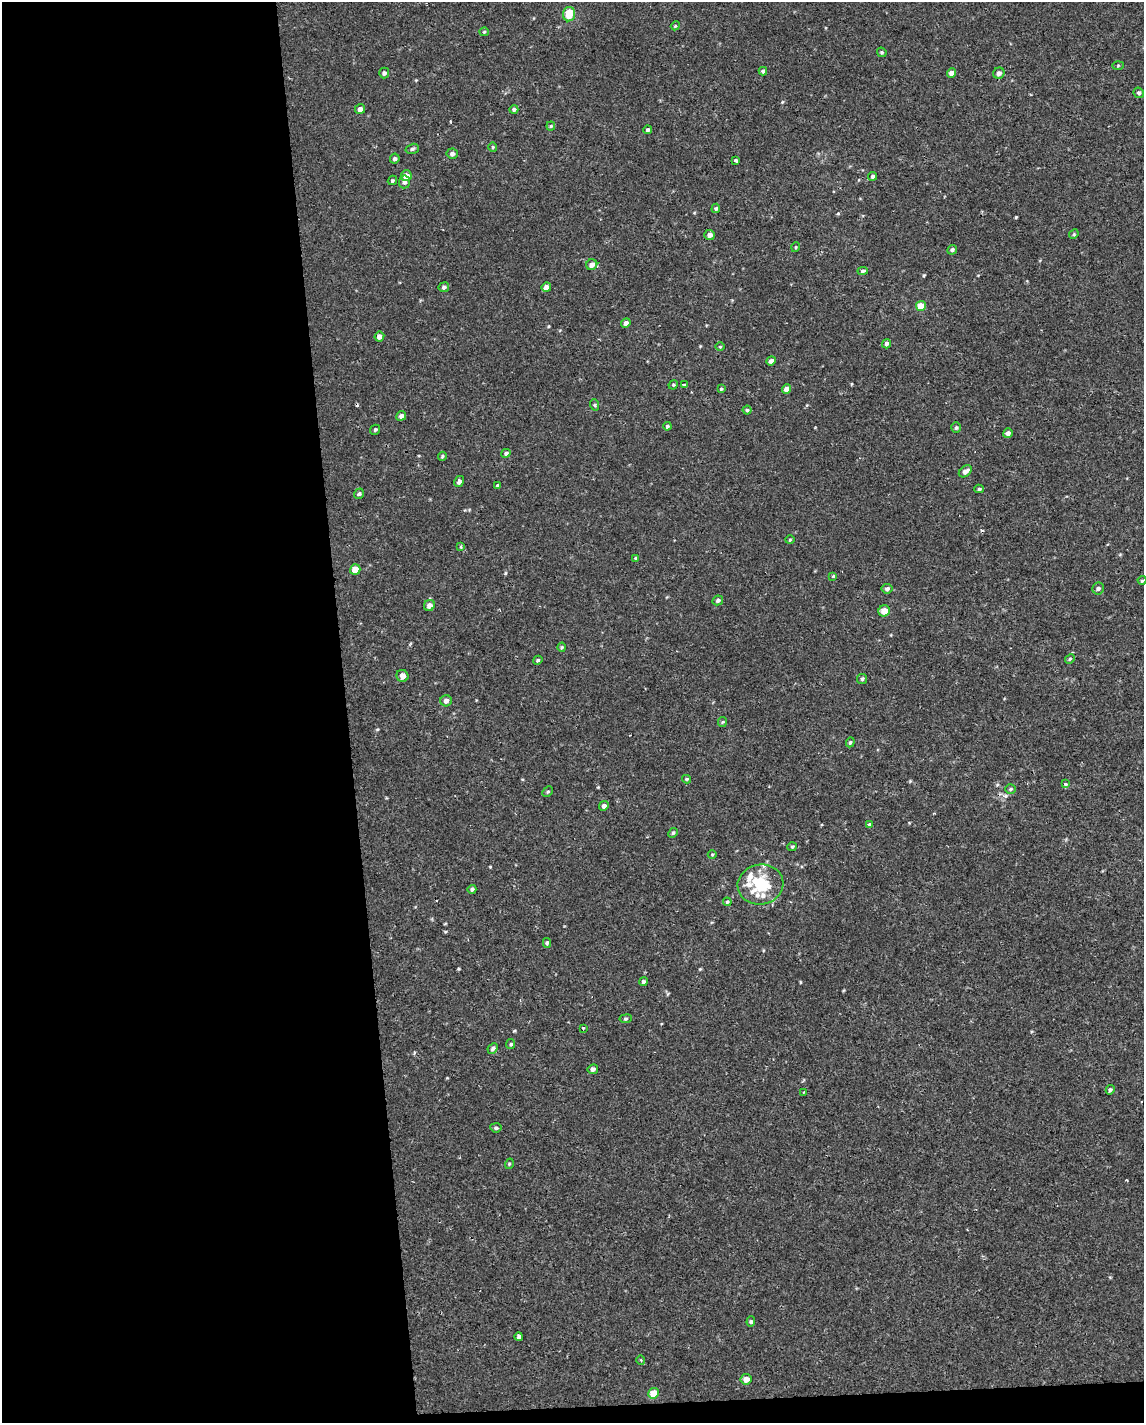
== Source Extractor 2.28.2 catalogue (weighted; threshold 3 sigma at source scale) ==
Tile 9 of 4 x 3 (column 1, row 3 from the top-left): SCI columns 1-1142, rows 7-1427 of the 4567 x 4316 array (HDU 1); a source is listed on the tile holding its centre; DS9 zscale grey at full resolution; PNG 1146 x 1425 px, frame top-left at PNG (2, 2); each listed source drawn as its Kron ellipse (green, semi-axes under 4 px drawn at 4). Shown black and unused: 31% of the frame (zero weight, under 2 of 3 exposures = <1% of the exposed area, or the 3 px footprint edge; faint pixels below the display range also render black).
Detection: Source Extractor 2.28.2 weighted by HDU 2 'WHT'; one run over the whole footprint, this tile lists its part. Background -3.16e-05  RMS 0.0021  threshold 0.0096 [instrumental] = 3 sigma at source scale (4.5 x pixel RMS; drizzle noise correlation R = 1.50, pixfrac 1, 0.0396/0.0396 arcsec/px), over >= 5 px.
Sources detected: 110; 3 cosmic-ray / hot-pixel residue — neither listed nor drawn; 4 inside a brighter listed object's ellipse — not listed separately; the other 103 listed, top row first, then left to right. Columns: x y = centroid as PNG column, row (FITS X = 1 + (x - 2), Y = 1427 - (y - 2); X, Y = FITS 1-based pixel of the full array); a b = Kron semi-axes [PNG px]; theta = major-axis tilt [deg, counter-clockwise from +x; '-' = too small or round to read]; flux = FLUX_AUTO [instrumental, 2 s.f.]
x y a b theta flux
569 14 7 6 - 3.4
675 26 4 3 - 0.19
484 32 4 4 - 0.23
882 52 5 4 - 0.29
1118 65 5 3 - 0.22
763 71 4 3 - 0.36
384 73 5 5 - 0.51
952 73 5 4 - 1.1
999 73 6 5 - 0.69
1139 93 5 5 - 0.42
360 109 5 4 - 0.89
514 109 4 4 - 0.42
551 126 4 4 - 0.27
648 130 4 4 - 0.38
493 147 4 4 - 0.21
412 149 7 5 15 0.38
452 154 5 5 - 0.59
395 159 5 4 - 0.42
736 161 3 3 - 0.94
406 176 5 5 - 1.4
873 176 4 4 - 0.36
392 180 5 4 - 0.28
404 182 6 5 - 0.53
716 208 4 4 - 0.29
1074 234 5 4 - 0.24
709 235 5 5 - 0.78
796 247 5 3 - 0.16
952 250 5 4 - 0.39
592 265 6 5 - 1.2
863 271 5 4 - 0.41
444 287 5 5 - 0.44
546 287 5 4 - 1.2
921 306 5 5 - 2.7
626 323 5 4 - 0.84
379 337 5 4 - 1
887 344 5 4 - 0.58
720 347 5 3 - 0.18
771 361 5 4 - 0.67
684 384 4 3 - 0.37
673 385 5 4 - 0.22
721 389 4 4 - 0.24
787 389 5 4 - 1.1
595 405 6 3 -71 0.25
747 410 4 4 - 0.25
401 416 5 4 - 0.68
667 426 4 4 - 0.28
956 428 5 4 - 0.28
375 430 5 4 - 0.32
1008 433 5 4 - 0.8
506 453 5 4 - 0.41
442 456 4 3 - 0.24
965 471 7 5 39 0.8
459 482 6 4 58 0.6
498 485 4 3 - 0.54
979 489 5 4 - 0.3
359 494 5 4 - 0.37
790 540 5 3 - 0.19
460 546 4 3 - 0.26
635 558 4 3 - 0.18
355 570 5 5 - 2.2
833 576 3 3 - 0.48
1142 580 4 4 - 0.25
1098 588 6 6 - 0.48
887 589 5 5 - 0.45
718 600 5 4 - 0.43
429 605 6 5 - 1
884 611 6 5 - 1.8
562 647 4 4 - 0.24
1070 659 5 4 - 0.25
538 660 5 4 - 0.29
402 676 6 5 - 0.95
862 679 5 5 - 0.33
446 701 6 5 - 0.76
722 722 5 4 - 0.24
850 742 5 4 - 0.29
687 779 4 4 - 0.25
1065 784 4 3 - 0.52
1010 789 5 4 - 0.28
548 792 6 3 46 0.25
604 806 5 4 - 0.63
869 824 4 3 - 0.26
673 833 5 4 - 0.29
792 847 5 4 - 0.25
712 854 4 3 - 0.2
760 884 23 20 11 8.7
472 889 4 4 - 0.36
727 902 4 4 - 0.27
547 943 5 4 - 0.32
643 982 4 4 - 0.41
626 1019 6 3 9 0.27
583 1028 3 3 - 0.87
511 1044 5 4 - 0.26
493 1048 6 4 46 0.5
593 1069 5 5 - 0.64
1110 1090 5 4 - 0.35
804 1092 2 2 - 0.19
496 1128 5 4 - 0.44
509 1164 5 3 - 0.19
751 1322 5 4 - 0.34
519 1337 4 3 - 0.54
641 1360 5 3 - 0.19
746 1379 5 5 - 1.5
653 1393 5 5 - 3